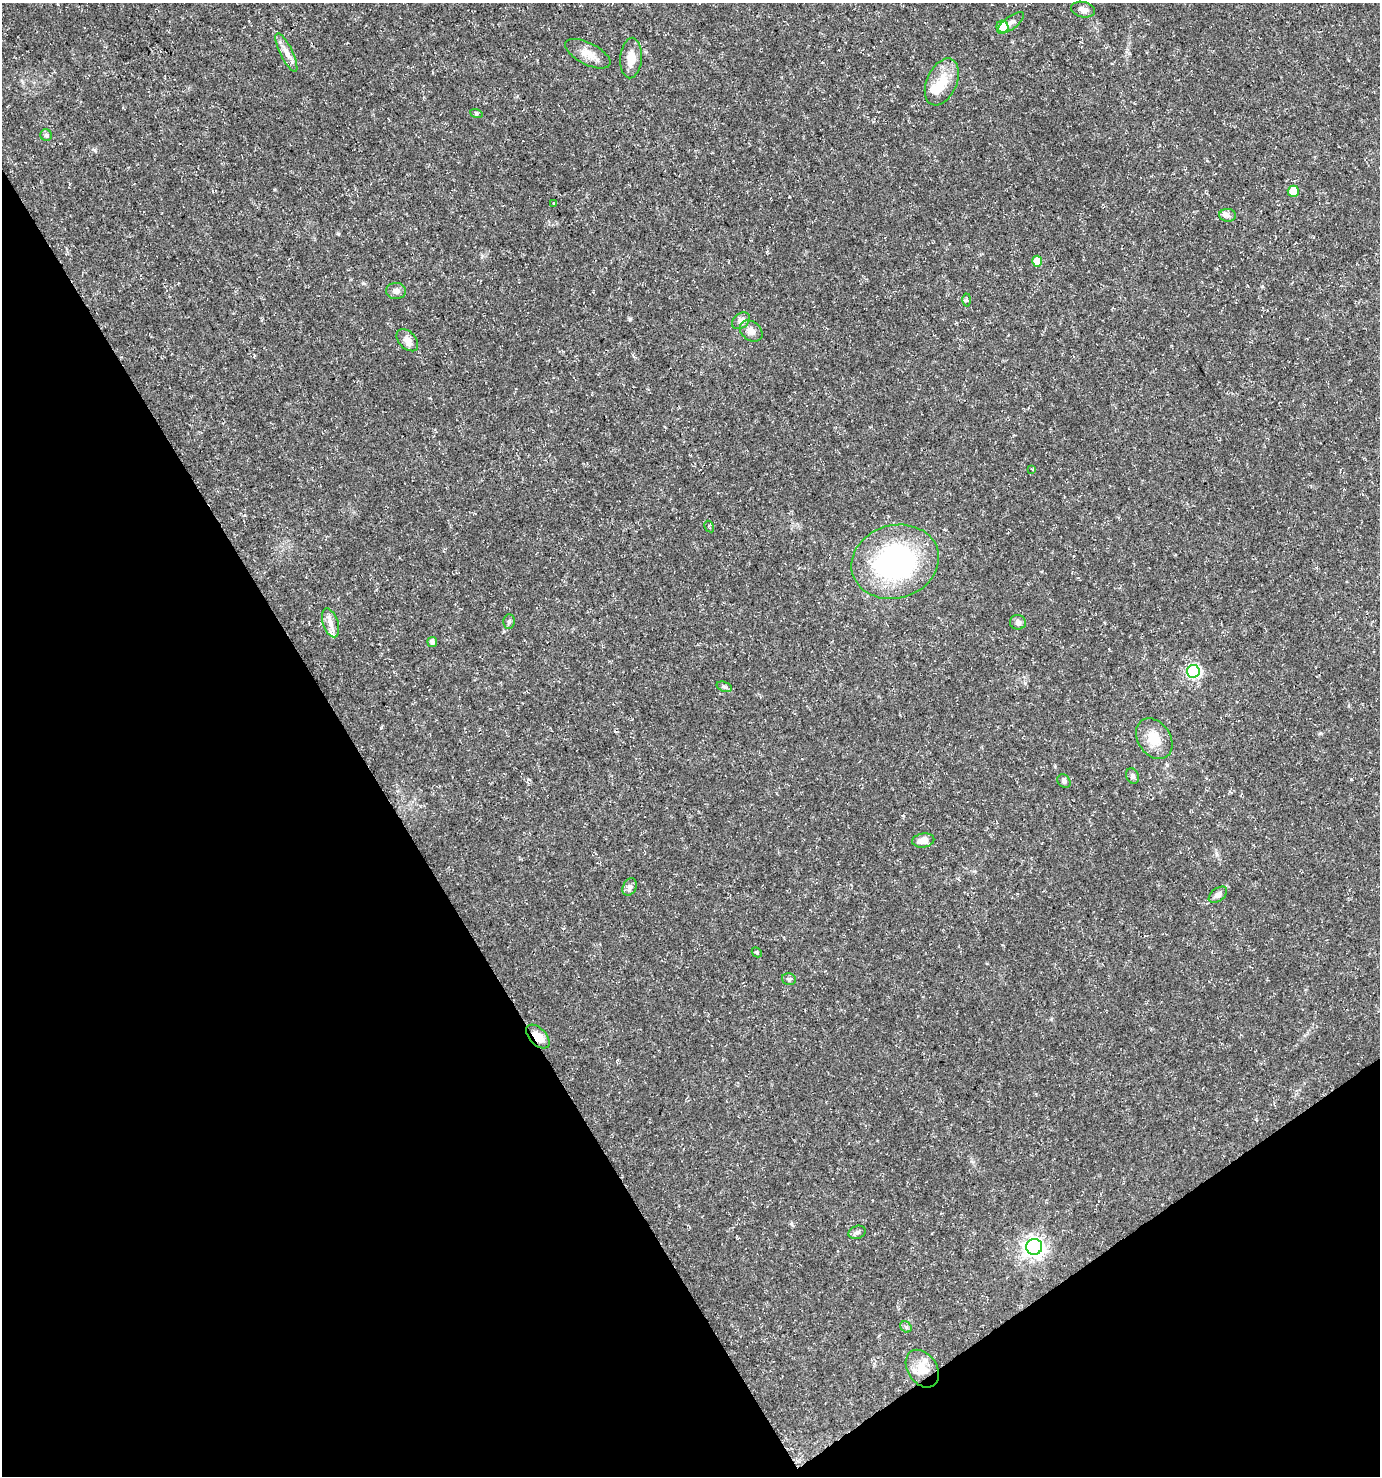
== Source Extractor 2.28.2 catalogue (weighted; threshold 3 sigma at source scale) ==
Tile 14 of 4 x 4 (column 2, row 4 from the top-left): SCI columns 1498-2875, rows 4-1477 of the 5812 x 5898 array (HDU 1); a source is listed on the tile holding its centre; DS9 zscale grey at full resolution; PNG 1382 x 1478 px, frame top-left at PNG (2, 3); each listed source drawn as its Kron ellipse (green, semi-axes under 4 px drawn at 4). Shown black and unused: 32% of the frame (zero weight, under 3 of 5 exposures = <1% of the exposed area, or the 3 px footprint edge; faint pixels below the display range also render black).
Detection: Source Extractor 2.28.2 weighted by HDU 2 'WHT'; one run over the whole footprint, this tile lists its part. Background 0.0146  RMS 0.0018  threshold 0.00822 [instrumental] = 3 sigma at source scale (4.5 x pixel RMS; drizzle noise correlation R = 1.50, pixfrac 1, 0.0396/0.0396 arcsec/px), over >= 5 px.
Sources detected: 42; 1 inside a brighter object's white glare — neither listed nor drawn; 1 inside a brighter listed object's ellipse — not listed separately; the other 40 listed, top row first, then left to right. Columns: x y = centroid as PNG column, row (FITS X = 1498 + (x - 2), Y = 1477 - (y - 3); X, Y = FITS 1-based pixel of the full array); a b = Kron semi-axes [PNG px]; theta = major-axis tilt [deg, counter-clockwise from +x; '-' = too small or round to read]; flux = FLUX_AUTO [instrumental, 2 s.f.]
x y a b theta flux
1083 10 12 7 -13 0.92
1011 23 16 6 36 0.8
1002 27 6 6 - 2.9
286 53 21 6 -64 1.4
588 54 24 11 -27 2.4
631 58 20 10 86 2.3
942 82 25 15 66 3.8
476 113 6 4 -19 0.27
46 135 6 5 - 0.36
1293 191 5 5 - 3.6
554 204 4 3 - 0.55
1228 215 8 6 -2 0.63
1037 261 5 5 - 2.3
396 291 10 8 3 0.8
967 300 6 4 89 0.3
741 321 10 7 39 0.92
751 331 12 9 -38 1.2
407 340 13 8 -46 1.3
1032 469 3 3 - 0.14
709 527 6 3 -59 0.17
895 562 44 36 17 35
509 622 7 5 87 0.4
1018 622 8 7 - 0.69
330 623 15 7 -71 1.3
432 642 5 5 - 0.6
1193 671 6 6 - 24
724 687 8 5 -19 0.36
1154 739 22 16 -56 3.6
1132 776 8 6 -66 0.48
1064 781 7 6 - 0.44
923 840 11 7 9 1.7
630 887 9 6 62 0.6
1218 895 10 6 37 0.76
757 952 5 4 - 0.27
789 979 7 5 -15 0.39
538 1036 14 8 -45 2.4
857 1232 9 6 18 0.57
1034 1247 8 8 - 95
906 1327 6 5 - 0.34
922 1369 20 14 -56 3.4
Overlapping masked pixels (flux is a lower limit): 1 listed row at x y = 538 1036
Unlisted compact peaks at least as high as the median listed source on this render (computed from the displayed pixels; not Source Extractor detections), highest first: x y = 630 319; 95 150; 363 283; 1262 286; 338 234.